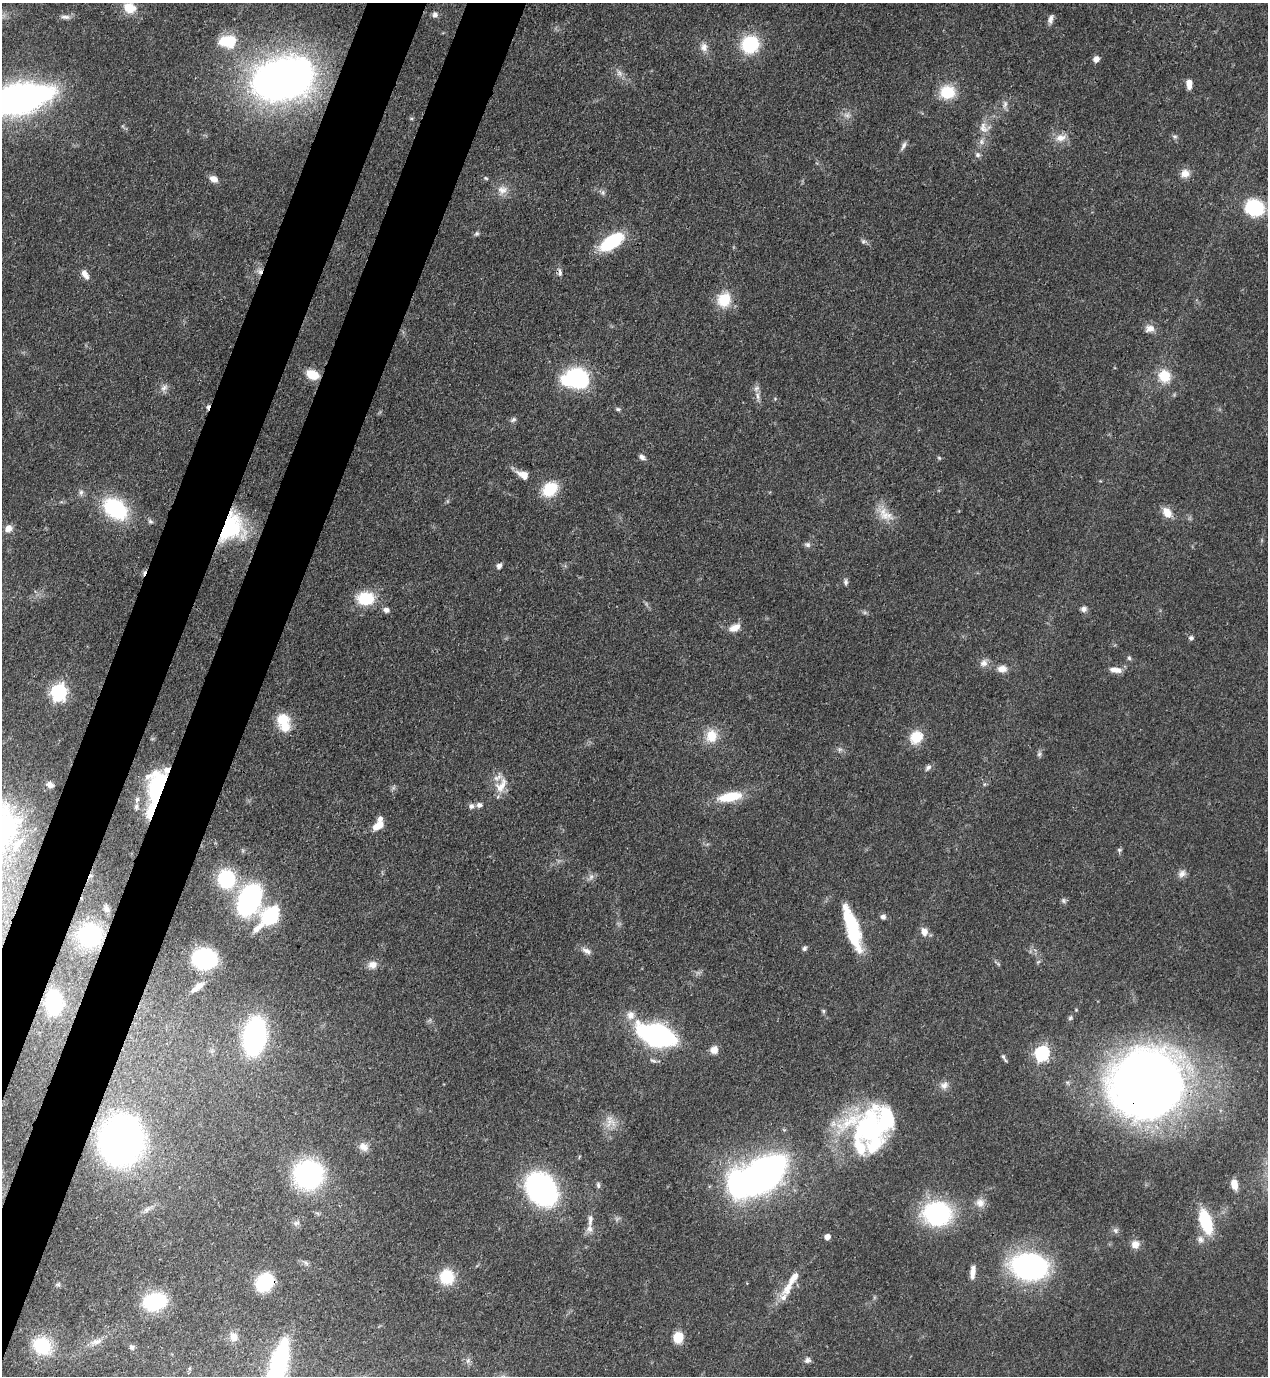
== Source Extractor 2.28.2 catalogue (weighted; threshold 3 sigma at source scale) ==
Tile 7 of 4 x 4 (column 3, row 2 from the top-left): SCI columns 2885-4150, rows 2791-4164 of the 5638 x 5579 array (HDU 1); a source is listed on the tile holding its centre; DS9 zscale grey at full resolution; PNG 1270 x 1378 px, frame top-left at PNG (2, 3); no overlay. Shown black and unused: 8% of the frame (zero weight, under 3 of 4 exposures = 7% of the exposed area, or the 3 px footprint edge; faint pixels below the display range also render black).
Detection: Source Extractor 2.28.2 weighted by HDU 2 'WHT'; one run over the whole footprint, this tile lists its part. Background 0.0515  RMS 0.0033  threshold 0.015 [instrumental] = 3 sigma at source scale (4.5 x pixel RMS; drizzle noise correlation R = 1.50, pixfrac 1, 0.05/0.05 arcsec/px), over >= 5 px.
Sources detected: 163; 1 too faint to see at this stretch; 4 inside a brighter object's white glare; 2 cosmic-ray / hot-pixel residue — not listed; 11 inside a brighter listed object's ellipse — not listed separately; the other 145 listed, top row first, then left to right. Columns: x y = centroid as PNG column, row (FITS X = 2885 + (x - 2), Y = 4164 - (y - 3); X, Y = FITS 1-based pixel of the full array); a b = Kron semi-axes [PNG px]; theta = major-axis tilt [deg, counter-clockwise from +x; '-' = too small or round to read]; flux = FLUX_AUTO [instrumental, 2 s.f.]
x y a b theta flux
129 8 15 12 -25 6.5
435 15 8 7 - 1.2
65 17 15 6 -3 1.6
1051 19 12 6 76 1.5
227 41 22 15 0 11
750 44 15 14 - 23
704 47 12 10 85 2.4
1096 59 6 6 - 2.4
282 79 45 30 15 240
1189 84 9 5 -88 3.2
947 92 17 15 -1 10
18 99 41 16 12 240
1005 104 10 6 88 1.3
847 115 9 6 -16 1.4
412 118 5 3 - 0.42
984 128 16 13 -25 3.5
1175 137 7 5 -16 0.72
1061 138 14 10 10 3.3
981 142 9 7 90 1.4
904 146 13 5 61 1.2
978 155 8 6 -46 0.97
1185 173 12 10 9 2.9
486 178 6 4 -23 0.52
213 179 10 7 -28 2.4
502 190 14 13 - 3.5
603 193 7 5 -79 0.85
1254 208 20 18 -25 19
476 234 7 6 - 0.74
863 241 7 7 - 0.86
611 242 23 10 33 25
260 271 8 8 - 1.7
560 272 11 6 -86 1.2
85 275 14 7 -58 2.2
724 300 18 16 61 9.1
1150 328 13 9 4 2.5
312 375 13 9 -23 6.8
1164 376 17 15 -52 7.3
578 378 21 17 -32 34
164 388 10 7 21 1.6
758 396 11 5 -85 1.5
618 409 6 5 - 0.67
513 420 10 5 32 0.9
642 457 9 6 -37 1.2
939 458 5 5 - 0.49
523 475 15 8 -27 3.7
550 489 17 13 36 11
81 492 8 6 75 1.1
115 509 26 18 -37 30
1167 512 14 9 -51 3.9
885 515 25 14 -34 5.6
150 521 7 6 - 0.82
8 528 9 8 - 2.3
232 528 37 26 65 27
807 545 9 6 -31 1
499 566 6 5 - 1.5
846 582 9 6 -89 0.91
366 598 21 16 0 12
1084 609 8 7 - 1.2
386 610 7 6 - 1.5
735 628 14 8 23 3.3
1191 638 6 5 - 0.85
1129 658 6 5 - 0.64
984 663 11 10 - 2.1
1002 669 12 9 -2 2.7
1116 670 16 7 -5 2.8
58 692 7 6 - 110
283 719 17 16 - 7.3
711 736 17 15 86 6.6
916 737 14 12 47 8.3
840 749 7 4 0 0.8
1039 754 7 6 - 0.82
928 768 10 6 45 1.2
50 785 10 7 -31 1.5
501 785 23 13 61 5.2
158 788 26 14 80 63
730 797 26 10 10 12
137 800 8 6 75 1.3
479 805 8 7 - 1.2
378 826 14 8 28 4
18 843 19 6 51 2.9
1119 850 7 5 -20 0.61
1182 873 12 8 50 1.8
591 877 10 6 68 1.2
226 879 13 11 -86 33
249 900 28 18 64 63
1063 901 7 7 - 0.78
106 909 10 6 -60 1.2
270 915 19 14 51 25
883 917 7 7 - 1.1
852 928 49 12 -73 22
924 932 11 9 -75 2.5
90 935 22 21 - 27
804 948 6 5 - 0.87
587 951 14 7 -23 1.9
204 959 16 14 -3 48
1038 962 7 4 19 0.47
372 965 13 10 12 2.7
198 987 18 6 38 3.5
54 1002 13 8 -89 52
823 1011 7 4 -90 0.54
630 1015 12 11 - 2.9
1070 1018 7 6 - 0.7
657 1035 22 11 -18 140
255 1036 24 13 80 88
714 1050 9 8 - 2.6
1042 1053 7 6 - 68
1003 1057 8 5 -78 0.83
653 1060 11 5 -23 0.96
944 1085 12 10 25 2.1
1148 1085 47 44 19 530
610 1121 19 14 80 4.6
871 1128 53 41 -9 60
121 1140 28 24 76 240
364 1147 14 10 -41 2.6
308 1174 19 19 - 76
763 1175 30 17 40 220
1234 1184 11 6 -77 3.4
598 1185 9 5 -82 0.89
542 1189 22 17 -51 120
980 1203 12 12 - 2.9
147 1209 12 7 33 1.6
937 1213 24 21 5 49
590 1220 20 7 84 2.6
1206 1221 22 10 -73 19
296 1223 10 6 10 1.1
1115 1230 8 7 - 1
827 1237 5 4 - 2.8
1200 1239 10 8 -84 1.7
1135 1244 11 10 - 2.5
306 1263 9 4 -36 0.85
1029 1266 34 23 -6 74
973 1272 15 6 83 2.9
447 1277 14 13 - 12
265 1282 15 13 47 22
791 1282 44 9 59 7.2
58 1284 6 5 - 0.59
155 1302 19 13 13 28
233 1337 12 10 -73 3
678 1337 8 7 - 9.9
96 1342 19 7 22 2.7
42 1346 21 18 -40 17
132 1347 7 6 - 0.84
468 1360 7 4 72 0.74
807 1360 9 7 24 1.1
278 1366 45 14 74 58
Overlapping masked pixels (flux is a lower limit): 8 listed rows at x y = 18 99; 260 271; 312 375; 232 528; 158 788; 90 935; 1148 1085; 265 1282
Isophote crosses this tile's border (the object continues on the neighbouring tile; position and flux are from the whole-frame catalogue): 2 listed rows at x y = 18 99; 278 1366